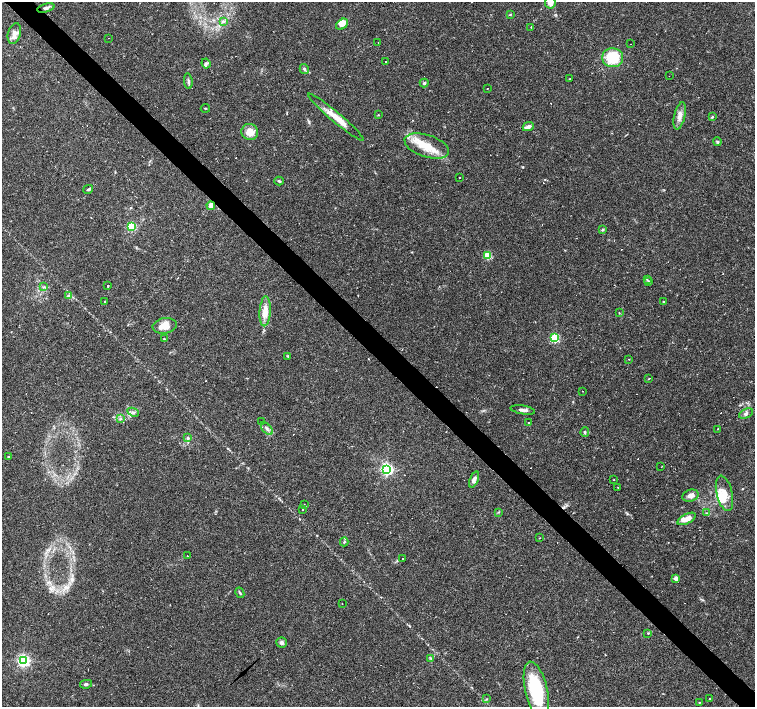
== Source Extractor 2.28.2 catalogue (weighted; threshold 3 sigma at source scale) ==
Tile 11 of 4 x 4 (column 3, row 3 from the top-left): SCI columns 3011-4515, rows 1562-2970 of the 6021 x 6006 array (HDU 1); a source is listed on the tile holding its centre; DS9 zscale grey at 2 x 2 block average (1 PNG px = mean of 2 x 2 image px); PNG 757 x 709 px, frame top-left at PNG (2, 2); each listed source drawn as its Kron ellipse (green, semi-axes under 4 px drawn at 4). Shown black and unused: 4% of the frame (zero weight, under 2 of 3 exposures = <1% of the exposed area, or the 3 px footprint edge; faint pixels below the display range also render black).
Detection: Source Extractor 2.28.2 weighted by HDU 2 'WHT'; one run over the whole footprint, this tile lists its part. Background 0.0408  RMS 0.0037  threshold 0.0165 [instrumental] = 3 sigma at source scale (4.5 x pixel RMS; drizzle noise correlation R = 1.50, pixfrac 1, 0.0396/0.0396 arcsec/px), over >= 5 px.
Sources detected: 137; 38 cosmic-ray / hot-pixel residue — neither listed nor drawn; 9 inside a brighter listed object's ellipse — not listed separately; the other 90 listed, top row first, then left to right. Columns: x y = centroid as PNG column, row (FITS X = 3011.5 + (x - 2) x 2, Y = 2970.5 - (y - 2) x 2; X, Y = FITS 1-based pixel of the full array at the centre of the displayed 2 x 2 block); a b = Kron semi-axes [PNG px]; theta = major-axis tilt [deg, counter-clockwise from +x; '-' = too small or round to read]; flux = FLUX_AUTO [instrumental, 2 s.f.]
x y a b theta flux
550 3 6 5 - 5.4
46 8 9 4 15 3
510 15 4 2 - 0.67
223 21 4 2 - 1.1
342 24 6 4 37 5.9
531 27 2 2 - 0.64
14 33 11 6 74 5.7
109 38 2 2 - 0.35
378 43 2 2 - 0.31
631 44 2 2 - 0.41
613 58 10 9 - 32
386 61 2 2 - 7.9
206 63 5 4 - 1.6
304 69 5 4 - 2
669 76 2 2 - 0.4
570 79 2 2 - 0.77
188 81 8 3 -81 1.7
424 83 4 4 - 1.3
487 88 2 2 - 0.32
205 108 4 2 - 0.53
378 115 2 2 - 0.43
680 116 14 5 77 5.5
336 117 36 5 -40 14
712 117 3 2 - 0.82
528 127 6 3 25 5.1
250 132 8 8 - 9.5
717 142 4 3 - 1.1
427 146 23 11 -18 21
459 178 2 2 - 0.99
279 181 4 3 - 1.1
88 189 5 3 - 1.5
211 206 4 3 - 6.3
131 226 3 3 - 35
602 229 4 2 - 0.69
487 255 3 3 - 36
647 280 3 2 - 0.6
649 282 4 2 - 0.71
108 286 2 2 - 1.9
43 287 4 2 - 0.88
68 295 4 3 - 1
104 301 2 2 - 1.6
663 302 2 2 - 5.1
265 311 15 5 86 11
619 313 3 2 - 0.38
165 326 12 7 9 11
555 338 3 3 - 63
164 339 3 2 - 0.74
287 356 3 3 - 0.71
629 359 2 2 - 0.32
649 379 3 2 - 0.46
582 391 2 2 - 0.3
523 410 12 3 -9 2.9
133 412 6 2 -24 1.4
746 414 7 4 26 2.2
120 419 4 3 - 0.95
261 422 2 2 - 1
529 423 2 2 - 1.9
267 429 7 3 -49 2
718 429 2 2 - 3.5
585 432 5 3 - 1.1
188 438 4 4 - 1.4
8 457 2 2 - 0.74
661 467 3 2 - 0.48
387 469 4 3 - 160
474 480 8 4 67 3.6
613 480 2 2 - 0.39
618 487 2 2 - 0.37
724 493 18 8 -77 10
691 496 8 6 18 5.2
304 504 2 2 - 0.83
303 509 2 2 - 1.1
498 512 3 2 - 0.58
706 513 3 2 - 0.74
687 519 10 5 27 7.8
540 538 2 2 - 0.42
344 542 4 3 - 0.89
187 556 2 2 - 0.95
402 559 2 2 - 1.5
676 578 3 2 - 7.7
240 593 5 2 - 1
342 603 2 2 - 0.33
648 633 4 2 - 0.52
281 643 5 5 - 2.5
431 658 3 2 - 0.83
23 660 3 3 - 170
86 684 6 3 10 1.9
536 690 29 11 -77 49
709 698 2 2 - 0.37
486 699 4 2 - 0.69
699 702 2 2 - 0.57
Isophote crosses this tile's border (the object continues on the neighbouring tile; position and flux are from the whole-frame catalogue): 1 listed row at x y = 550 3
Diffuse or blended objects may show on this block-average render without a row.